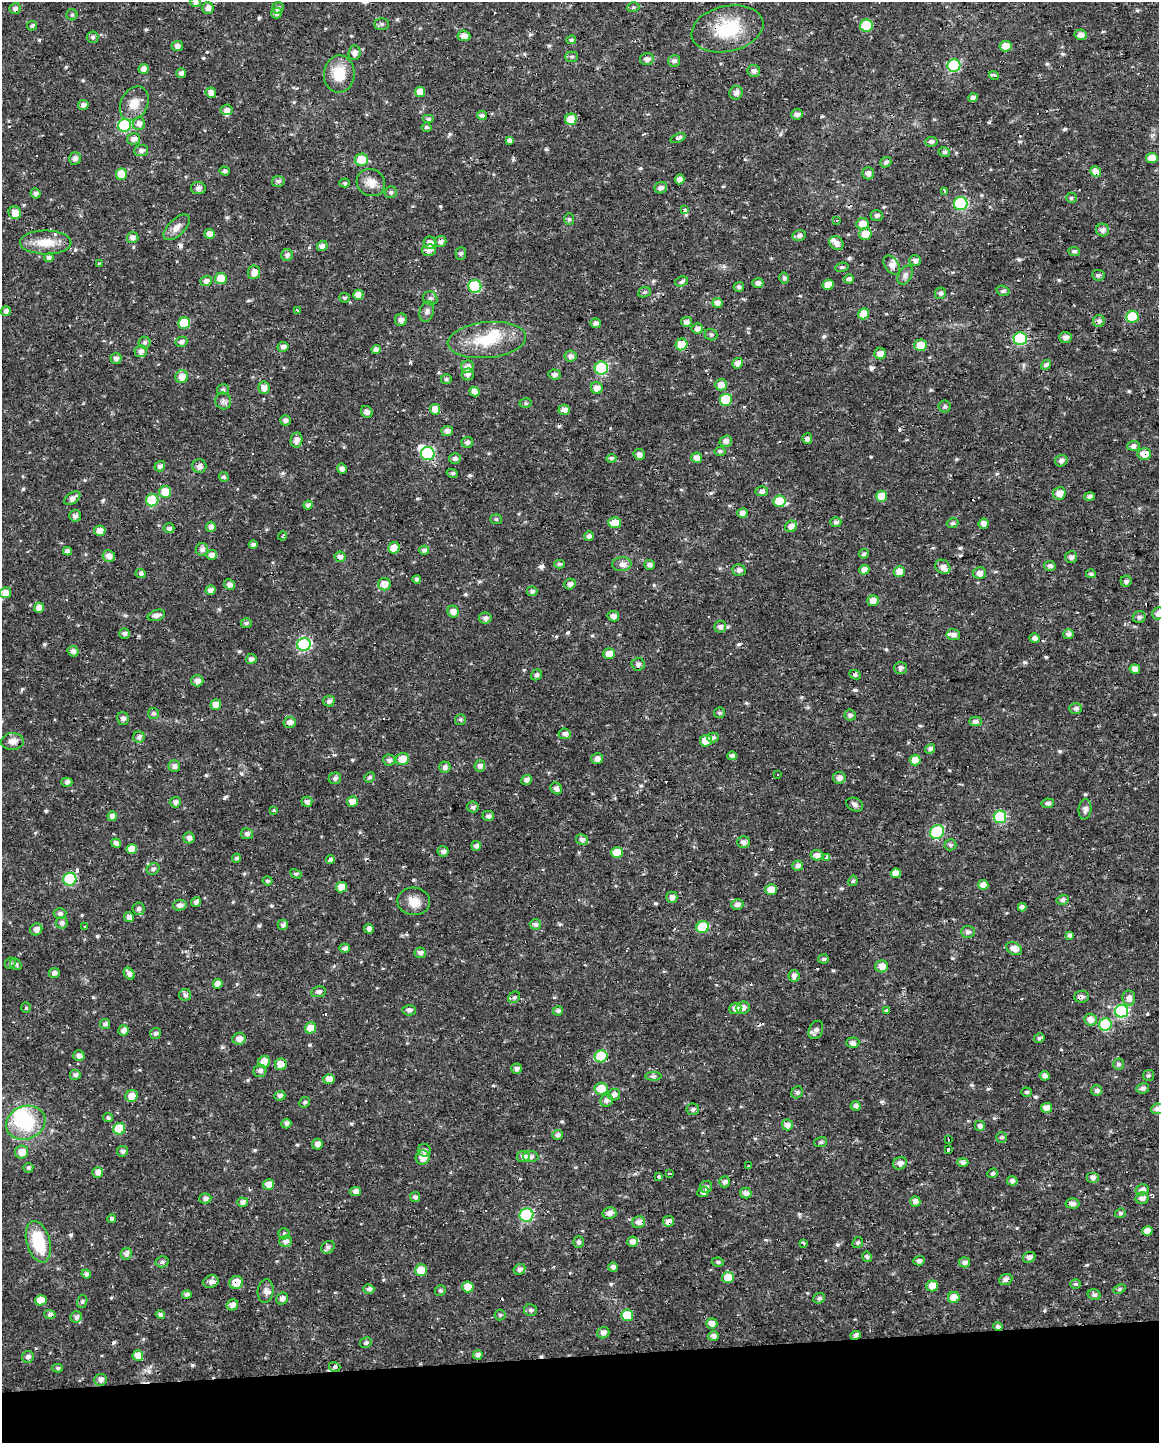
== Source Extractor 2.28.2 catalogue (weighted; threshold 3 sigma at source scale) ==
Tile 10 of 4 x 3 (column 2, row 3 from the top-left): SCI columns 1158-2314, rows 9-1449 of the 4627 x 4382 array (HDU 1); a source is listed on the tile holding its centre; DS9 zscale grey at full resolution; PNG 1161 x 1445 px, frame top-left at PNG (2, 2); each listed source drawn as its Kron ellipse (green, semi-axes under 4 px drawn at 4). Shown black and unused: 6% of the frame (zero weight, under 2 of 3 exposures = <1% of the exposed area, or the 3 px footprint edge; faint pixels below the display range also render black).
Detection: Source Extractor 2.28.2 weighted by HDU 2 'WHT'; one run over the whole footprint, this tile lists its part. Background 0.0217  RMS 0.0028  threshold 0.0124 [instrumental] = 3 sigma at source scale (4.5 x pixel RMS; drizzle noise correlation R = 1.50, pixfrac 1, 0.0396/0.0396 arcsec/px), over >= 5 px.
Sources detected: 653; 3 inside a brighter object's white glare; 25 cosmic-ray / hot-pixel residue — neither listed nor drawn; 8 inside a brighter listed object's ellipse — not listed separately; of the other 617, all 500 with FLUX_AUTO >= 0.497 (the completeness limit of this list) listed and drawn (117 fainter detections not listed), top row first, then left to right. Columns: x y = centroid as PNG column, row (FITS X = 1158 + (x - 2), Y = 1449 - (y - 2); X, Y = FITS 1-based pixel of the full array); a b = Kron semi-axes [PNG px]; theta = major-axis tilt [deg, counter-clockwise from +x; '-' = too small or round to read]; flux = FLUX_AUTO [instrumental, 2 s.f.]
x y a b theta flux
196 2 5 5 - 1.3
633 7 6 5 - 0.5
15 8 5 5 - 1
208 8 6 5 - 1.3
278 8 6 5 - 0.73
276 13 5 5 - 1.1
72 15 5 5 - 0.54
381 24 7 6 - 0.62
32 26 5 4 - 0.52
866 26 6 6 - 12
727 29 36 22 13 14
1080 35 6 5 - 1.6
464 36 6 5 - 1.5
93 37 6 5 - 0.63
571 40 5 3 - 0.54
177 46 6 5 - 1.1
1005 46 6 5 - 3.3
354 53 7 6 - 1.1
572 57 6 5 - 0.53
647 59 7 6 - 1.1
674 61 6 5 - 0.95
954 66 6 6 - 26
144 69 5 5 - 1.5
754 71 6 6 - 1.1
181 73 5 5 - 1.2
339 74 19 15 84 6.4
994 75 5 3 - 1.2
420 92 5 5 - 3.2
211 93 5 5 - 1.9
736 93 7 6 - 1.3
973 98 5 4 - 1.2
134 103 18 13 62 3.6
83 105 5 5 - 1.2
226 110 6 5 - 1.2
797 114 5 5 - 1.2
482 115 5 4 - 0.86
428 119 6 4 0 0.52
571 119 6 5 - 6.8
139 124 6 6 - 1.5
125 126 6 6 - 28
426 127 5 4 - 0.57
678 138 8 4 23 0.86
134 139 6 5 - 1.3
510 140 3 3 - 40
931 142 6 5 - 0.92
141 150 7 5 5 1.1
944 152 6 4 -10 0.66
75 158 6 5 - 1.1
1152 158 6 5 - 2.8
361 160 6 6 - 6
886 162 6 5 - 0.83
225 171 5 4 - 0.87
1096 172 5 5 - 3
868 173 6 6 - 1.2
121 174 5 5 - 5.3
680 179 5 4 - 1.4
278 181 6 5 - 0.7
345 183 5 4 - 0.54
371 183 15 13 -34 2.8
198 188 7 6 - 1
661 188 6 5 - 0.99
944 191 3 3 - 4.4
391 192 6 6 - 0.69
36 193 5 5 - 0.84
1071 198 5 5 - 0.63
961 204 7 6 - 28
685 210 3 3 - 3.1
15 213 6 6 - 2.3
877 215 6 5 - 0.81
569 219 6 5 - 0.53
837 220 3 2 - 0.75
862 224 6 6 - 2.9
177 227 16 8 44 2
1103 230 6 6 - 1.2
210 234 5 5 - 2.2
865 234 6 6 - 3.6
799 236 7 5 15 0.95
132 237 6 5 - 1.2
46 242 25 12 0 5.3
440 242 6 5 - 1.1
430 243 6 6 - 1.7
836 243 7 6 - 1.8
322 246 5 5 - 1.3
429 250 7 5 10 1.2
1074 251 6 4 -7 0.58
461 254 6 5 - 0.62
287 255 5 5 - 0.97
49 258 4 4 - 0.91
915 261 6 5 - 1.1
99 263 3 3 - 1.3
892 265 11 6 -54 1.8
842 267 7 4 9 0.53
254 272 7 6 - 2.2
905 275 10 6 60 0.93
1098 275 6 5 - 0.69
221 278 6 6 - 4.2
784 278 5 4 - 0.6
849 279 5 5 - 0.91
206 281 6 5 - 1.3
681 282 7 5 19 0.85
758 283 5 5 - 1.2
828 285 5 5 - 3.2
475 286 6 6 - 25
739 287 5 5 - 0.71
1003 291 7 5 -15 0.66
644 292 6 5 - 0.58
940 293 5 5 - 0.79
358 295 5 5 - 2.2
345 298 5 5 - 0.51
430 298 7 6 - 0.77
717 303 5 5 - 1.6
297 310 3 3 - 0.71
6 311 5 5 - 0.9
427 311 10 7 74 1.1
864 314 5 5 - 4.2
1132 317 6 6 - 9.3
401 320 6 6 - 1.1
1099 321 6 5 - 0.93
686 322 5 5 - 1.1
184 323 6 5 - 11
595 323 5 5 - 1.2
697 329 6 5 - 1.2
711 335 6 5 - 0.66
1065 338 6 5 - 1.3
1020 339 6 6 - 22
487 340 39 18 6 11
181 342 6 5 - 0.99
145 343 6 6 - 0.6
681 344 6 5 - 5.4
921 345 6 6 - 3.8
283 347 5 5 - 0.97
376 349 5 4 - 1.4
140 351 6 6 - 1.3
880 354 5 5 - 2.1
570 356 6 5 - 1.1
116 358 5 5 - 1.1
738 363 5 5 - 1.7
1046 365 5 4 - 1.1
467 367 6 6 - 1.7
601 368 6 6 - 27
468 374 6 6 - 1.1
554 374 6 5 - 1.1
182 377 6 6 - 3.1
446 379 5 4 - 0.54
721 385 6 5 - 2
264 388 6 5 - 1.9
597 388 6 5 - 2.1
223 390 6 5 - 0.68
474 392 5 4 - 2.2
726 400 6 6 - 12
223 401 8 7 - 0.9
525 403 6 5 - 0.53
945 406 6 6 - 0.58
435 409 5 5 - 2.4
564 410 5 5 - 1.5
367 412 6 5 - 1.2
285 420 5 5 - 1
447 431 6 5 - 1.2
807 439 5 5 - 0.9
296 440 7 6 - 1.5
726 441 6 5 - 1.2
467 442 5 5 - 0.97
1133 446 6 5 - 0.92
720 451 5 4 - 0.57
428 454 7 6 - 29
639 454 6 5 - 1.1
1144 454 7 6 - 2.9
611 458 5 4 - 0.55
697 458 5 5 - 2
455 459 6 5 - 0.97
1061 461 6 5 - 1
160 466 5 5 - 1
199 466 7 6 - 1.3
342 469 5 5 - 1.4
452 473 6 4 -20 0.67
224 477 5 4 - 0.68
762 491 6 5 - 0.93
165 492 6 6 - 5.6
1059 493 6 6 - 2.4
881 496 5 5 - 4.3
1090 496 5 4 - 1
72 498 9 5 34 1.5
152 500 6 6 - 11
780 501 6 6 - 8.2
308 505 4 4 - 1
742 513 5 5 - 1.5
75 516 6 5 - 1.3
496 519 6 5 - 0.52
836 522 5 4 - 0.9
615 523 6 5 - 3
953 523 6 4 14 0.57
984 524 5 5 - 1.9
791 526 6 5 - 1.7
211 527 5 5 - 1.5
169 528 5 5 - 0.83
100 531 5 5 - 2.1
283 536 4 4 - 0.61
589 536 5 4 - 0.94
253 544 4 4 - 0.77
394 548 6 5 - 3.9
202 549 6 6 - 1.2
424 550 5 4 - 0.95
67 551 4 4 - 1
864 554 5 4 - 0.76
211 555 5 5 - 1.4
109 556 6 6 - 1.6
340 557 5 5 - 1.2
1071 557 6 6 - 1
559 564 5 4 - 0.63
622 564 9 7 7 1.5
650 565 5 5 - 1
1050 566 6 5 - 1
943 567 8 6 -34 1.8
739 570 6 6 - 0.97
864 570 5 5 - 2.5
899 571 5 5 - 2.7
141 573 5 4 - 0.73
980 573 6 5 - 1.4
1091 574 5 4 - 0.74
417 579 4 4 - 1
1126 581 5 5 - 1.1
384 584 6 6 - 2.8
570 584 6 5 - 1.1
229 585 6 5 - 1.1
210 590 5 4 - 1.4
532 591 5 5 - 0.85
5 593 6 5 - 2.7
873 601 6 5 - 2.2
39 608 5 5 - 2.1
453 612 6 5 - 1.9
1158 613 6 6 - 1.4
156 615 9 5 17 1.4
613 616 6 5 - 1.3
1139 617 6 6 - 0.82
485 618 6 5 - 1
246 623 5 4 - 0.72
720 627 6 6 - 1.1
124 634 5 5 - 0.88
1068 634 5 5 - 1.2
953 635 7 5 -8 1.2
1035 638 5 4 - 1.5
304 644 7 6 - 31
73 651 5 5 - 1.1
609 654 6 5 - 2.8
251 659 5 5 - 1
638 664 6 6 - 0.96
900 668 6 6 - 0.85
1135 669 5 4 - 1.8
537 675 6 5 - 0.85
855 675 6 4 -27 0.57
197 681 6 5 - 1.6
329 701 5 5 - 0.86
216 705 5 5 - 2.6
1076 708 6 5 - 0.87
153 713 5 5 - 0.61
719 713 5 5 - 0.55
850 715 6 5 - 0.8
123 718 6 5 - 0.91
460 719 5 5 - 0.55
976 721 6 5 - 1
290 722 6 5 - 1.3
565 734 6 5 - 1.1
139 737 6 5 - 1
713 738 6 5 - 0.7
12 741 11 8 3 1.8
706 741 6 5 - 5
930 749 5 4 - 1
732 756 5 4 - 1
402 759 7 6 - 4.2
597 759 6 5 - 1.2
389 760 6 6 - 0.88
915 760 5 5 - 3
174 766 6 6 - 1.1
480 766 6 5 - 1
445 767 6 5 - 1.1
777 775 3 3 - 0.53
369 777 5 5 - 0.57
335 778 6 5 - 0.84
839 778 6 6 - 1.5
526 780 5 5 - 1.4
67 782 5 4 - 1.1
556 788 6 5 - 1.1
352 801 5 5 - 2
175 802 5 5 - 1.2
307 802 5 5 - 1
1048 803 6 5 - 0.96
855 805 9 6 -28 0.86
473 807 6 5 - 0.73
1085 809 10 6 84 1.2
274 811 3 3 - 3.4
112 816 5 4 - 1.4
488 816 6 5 - 1
1000 817 6 6 - 22
937 832 7 6 - 24
247 834 6 5 - 1.1
189 838 5 5 - 1.2
582 839 6 5 - 1.1
743 842 6 6 - 1.2
116 843 5 4 - 1.2
950 845 6 5 - 0.66
476 846 5 4 - 1.1
132 849 5 5 - 3.1
443 851 5 5 - 1.1
617 852 6 5 - 5
817 855 6 5 - 1.6
236 858 4 4 - 0.64
827 858 3 3 - 2.2
330 859 4 3 - 6.9
798 865 5 5 - 1.2
153 869 7 5 35 0.78
896 873 5 4 - 2.7
296 874 6 4 -28 0.56
70 879 6 6 - 24
267 881 5 4 - 0.53
853 881 5 4 - 0.54
983 885 5 5 - 1.8
341 887 5 5 - 3
771 890 6 5 - 3.1
672 897 6 5 - 1.4
1062 900 6 5 - 0.96
414 901 16 14 -4 3.5
196 902 5 4 - 1.1
737 904 6 5 - 1.2
180 905 7 5 10 1.2
1022 907 4 4 - 1.3
139 909 6 6 - 0.89
60 913 6 5 - 0.87
129 917 5 5 - 0.94
62 923 6 5 - 1.1
535 924 5 5 - 0.91
283 925 5 5 - 0.94
85 926 3 2 - 0.65
703 927 6 6 - 13
36 929 6 5 - 1.6
369 929 5 4 - 1.2
968 932 7 6 - 0.96
1069 935 4 4 - 0.86
345 948 5 4 - 0.9
1014 949 8 6 -29 2.3
420 953 5 5 - 1.2
823 959 5 4 - 0.56
10 963 6 5 - 0.55
16 964 6 5 - 0.75
881 966 6 6 - 2.2
54 973 5 5 - 1.1
129 974 6 4 -54 1.2
794 976 6 5 - 1.1
218 984 5 4 - 2.8
318 992 7 5 9 0.98
185 995 6 6 - 1
514 997 6 5 - 0.56
1082 997 7 6 - 1
1129 998 7 6 - 1.7
743 1007 6 6 - 1.5
26 1008 5 4 - 0.5
735 1008 6 5 - 1.6
409 1010 7 5 -1 0.84
886 1010 3 3 - 0.52
558 1011 5 4 - 0.8
1122 1011 6 6 - 31
1090 1020 6 6 - 1.9
105 1024 5 5 - 0.82
1105 1024 6 6 - 18
310 1028 6 5 - 3.3
123 1030 5 5 - 1.4
816 1030 9 6 66 1.1
155 1033 5 5 - 0.75
1039 1038 5 4 - 0.66
239 1039 7 6 - 1.8
853 1043 6 5 - 0.97
79 1056 5 5 - 1.2
601 1056 6 6 - 12
264 1062 6 6 - 3.4
281 1064 6 6 - 3.2
1118 1064 6 5 - 0.82
516 1069 5 5 - 0.97
260 1071 6 6 - 1.1
75 1075 5 5 - 0.92
1148 1075 5 5 - 0.53
653 1076 8 4 0 0.52
1045 1076 5 4 - 1.3
329 1079 6 5 - 2.9
1143 1088 6 5 - 0.95
601 1089 6 6 - 4.7
1097 1091 5 5 - 0.99
797 1092 6 5 - 0.65
1026 1092 5 4 - 0.62
614 1095 6 5 - 1.3
131 1096 6 6 - 3
280 1096 5 5 - 1
607 1100 6 6 - 1.2
305 1102 5 5 - 0.58
855 1106 5 5 - 1.2
1047 1108 5 5 - 2.3
693 1109 6 5 - 0.74
1157 1109 6 5 - 1.2
108 1118 5 4 - 0.61
26 1123 20 16 22 13
286 1123 5 4 - 0.97
787 1125 5 5 - 2
980 1126 5 5 - 0.95
119 1129 6 5 - 8.6
557 1135 5 5 - 0.97
1002 1137 5 5 - 0.51
948 1140 3 2 - 0.66
821 1142 6 5 - 0.55
317 1144 5 5 - 1.4
948 1149 3 3 - 2.3
424 1150 6 6 - 0.72
122 1151 5 5 - 0.67
22 1152 6 6 - 2.9
423 1157 7 7 - 2.9
523 1157 6 5 - 1.4
531 1157 7 5 -1 0.83
963 1162 5 4 - 1.2
900 1163 7 6 - 1.4
748 1166 3 3 - 0.77
28 1168 5 5 - 0.56
98 1172 5 5 - 1.5
993 1173 5 4 - 0.68
669 1174 3 3 - 0.69
659 1177 3 3 - 2.3
1093 1177 6 5 - 1.2
1012 1181 5 5 - 0.84
725 1182 5 5 - 1.1
268 1184 5 5 - 2.5
706 1187 6 6 - 0.82
1142 1190 6 5 - 1.3
355 1191 5 4 - 1.3
703 1192 6 5 - 1.1
746 1193 6 5 - 1.2
415 1197 5 5 - 0.95
205 1198 6 5 - 0.93
1142 1198 6 5 - 1.3
915 1201 5 5 - 1.5
243 1202 5 4 - 1.1
1072 1203 7 5 -3 1.2
609 1213 7 6 - 1.5
1120 1213 5 5 - 0.65
526 1215 7 6 - 32
112 1219 4 4 - 0.9
669 1221 5 5 - 1.6
638 1222 6 6 - 1.5
1147 1231 5 5 - 2.7
284 1234 5 5 - 0.55
286 1241 6 5 - 1.2
38 1242 21 11 -74 11
579 1242 5 5 - 0.71
632 1242 5 5 - 1.6
858 1242 6 5 - 0.53
803 1243 4 3 - 1.4
328 1247 7 6 - 0.84
126 1254 6 5 - 1
867 1257 5 4 - 0.83
1029 1257 6 5 - 1.1
919 1261 6 4 4 1.1
162 1262 6 5 - 0.72
718 1262 6 4 -9 0.6
965 1262 5 5 - 1.1
613 1267 5 4 - 1.1
519 1269 6 5 - 1
421 1270 6 6 - 5.7
86 1274 5 4 - 0.95
728 1278 6 5 - 4.7
1006 1279 7 5 23 1.2
211 1282 8 6 16 1.3
236 1282 7 6 - 4.4
1076 1284 5 4 - 0.55
932 1286 6 5 - 3.1
468 1287 6 5 - 3.7
369 1289 5 5 - 1.2
1119 1289 6 3 26 0.53
266 1291 11 8 83 1.5
440 1291 5 5 - 0.57
187 1295 4 4 - 1
1094 1295 6 5 - 0.84
954 1297 6 5 - 3.5
819 1298 5 5 - 0.75
282 1299 6 5 - 1.1
41 1300 6 5 - 3.3
82 1302 6 5 - 0.5
232 1305 6 5 - 1.5
531 1310 6 6 - 0.66
50 1315 5 4 - 1.1
160 1315 5 4 - 0.75
500 1315 5 5 - 0.5
627 1315 6 5 - 8.4
76 1317 6 5 - 1
712 1323 5 5 - 1.9
998 1327 5 4 - 0.95
603 1333 6 5 - 1.3
856 1335 5 4 - 1.2
713 1336 5 5 - 1.1
366 1343 6 5 - 0.64
138 1355 5 5 - 3.3
478 1355 4 4 - 1.1
28 1357 6 5 - 0.94
335 1367 6 5 - 0.71
58 1368 5 4 - 0.54
101 1380 6 5 - 1.3
Overlapping masked pixels (flux is a lower limit): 13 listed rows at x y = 727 29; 1096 172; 46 242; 892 265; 475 286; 726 400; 1144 454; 1082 997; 281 1064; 669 1221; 236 1282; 50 1315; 856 1335
Isophote crosses this tile's border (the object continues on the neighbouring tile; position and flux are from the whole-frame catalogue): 3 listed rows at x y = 196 2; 1158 613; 1157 1109